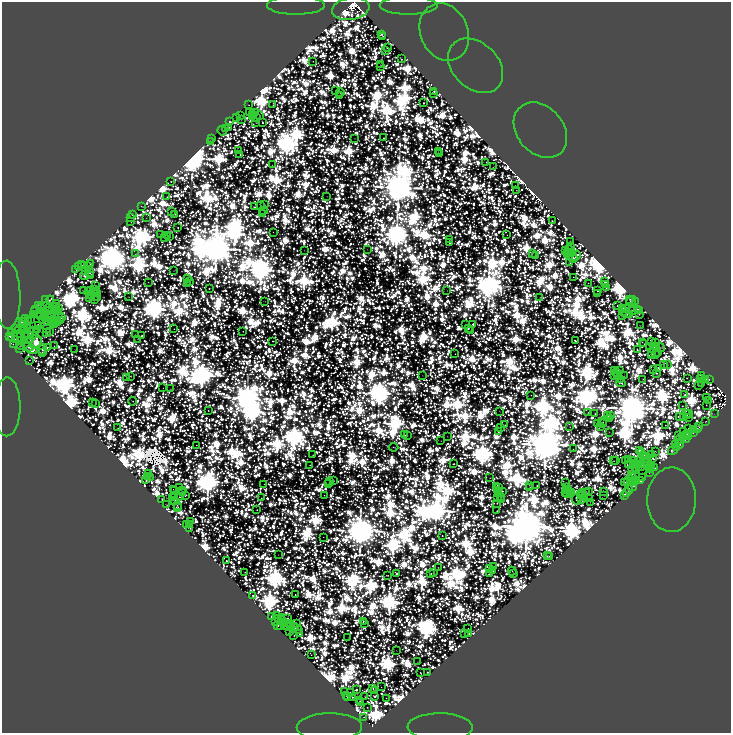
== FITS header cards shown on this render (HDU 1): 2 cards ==
NAXIS1  =                 1458
NAXIS2  =                 1462

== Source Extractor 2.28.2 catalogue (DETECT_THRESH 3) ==
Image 1458 x 1462 px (HDU 1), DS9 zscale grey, zoomed out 1/2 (1 PNG px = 2 x 2 image px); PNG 733 x 735 px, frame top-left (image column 2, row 1462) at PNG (2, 2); each listed source drawn as its Kron ellipse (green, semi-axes under 4 px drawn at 4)
Background 11.7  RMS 8.3e-04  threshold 0.00248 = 3 sigma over >= 5 px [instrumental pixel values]
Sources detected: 924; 361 cannot appear on this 1/2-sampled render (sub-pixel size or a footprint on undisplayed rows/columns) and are neither listed nor drawn; of the other 563, the 500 brightest by FLUX_AUTO listed and drawn (63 fainter detections omitted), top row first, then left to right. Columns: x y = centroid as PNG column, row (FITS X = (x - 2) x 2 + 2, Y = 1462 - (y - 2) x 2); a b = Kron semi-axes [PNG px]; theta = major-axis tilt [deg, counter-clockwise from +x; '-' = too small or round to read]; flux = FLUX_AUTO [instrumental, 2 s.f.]
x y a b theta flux
296 5 29 9 0 170
409 5 29 9 0 120
351 9 19 11 10 180000
444 32 29 24 -66 34
381 34 3 2 - 430
383 37 3 2 - 860
387 47 2 2 - 880
385 50 3 2 - 340
401 59 4 2 - 420
313 61 2 2 - 120
380 65 2 2 - 69
475 66 31 23 -44 35
381 67 2 1 - 53
336 91 2 2 - 130
434 91 3 2 - 200
340 92 4 2 - 810
433 94 2 1 - 41
339 96 2 2 - 190
423 103 2 2 - 690
273 104 3 1 - 120
248 105 2 1 - 82
250 113 2 2 - 360
255 113 2 1 - 110
252 114 2 2 - 840
240 116 2 1 - 56
259 116 3 1 - 37
237 117 2 2 - 390
253 117 2 2 - 360
256 118 3 1 - 85
241 120 2 1 - 62
230 122 3 3 - 870
262 122 3 2 - 700
256 123 2 1 - 45
225 128 3 2 - 1900
228 128 2 2 - 140
540 130 31 23 -49 29
222 131 5 2 - 32
212 138 2 2 - 470
354 138 3 2 - 65
384 138 3 2 - 330
210 141 3 1 - 150
238 151 2 1 - 140
438 152 2 1 - 62
439 154 2 2 - 130
240 155 2 1 - 130
486 162 2 1 - 140
272 165 2 1 - 41
493 167 3 1 - 27
171 181 2 2 - 210
515 186 2 2 - 330
516 190 2 2 - 150
327 196 2 1 - 43
167 197 2 1 - 90
264 205 3 3 - 910
141 206 2 1 - 200
261 206 3 2 - 210
254 207 3 2 - 440
263 210 3 2 - 360
171 211 2 2 - 140
262 213 2 2 - 33
175 214 2 2 - 550
132 215 2 2 - 320
131 218 2 2 - 370
146 218 2 1 - 28
131 221 2 1 - 130
552 221 2 2 - 210
178 227 3 2 - 360
273 232 2 1 - 50
161 235 2 2 - 320
507 235 2 1 - 70
167 236 2 2 - 230
165 237 3 2 - 430
170 237 2 2 - 100
449 240 2 2 - 150
570 241 3 2 - 180
450 243 3 2 - 620
571 247 2 1 - 70
367 249 2 1 - 55
570 249 2 1 - 57
304 250 2 1 - 52
565 250 2 2 - 1000
567 252 2 2 - 1700
571 252 3 2 - 120
533 253 2 1 - 34
135 254 3 1 - 52
568 255 3 2 - 840
535 256 3 1 - 37
576 256 5 3 - 2000
573 258 4 2 - 1000
569 263 3 1 - 95
90 264 3 2 - 330
82 265 2 1 - 29
79 266 2 2 - 460
85 266 2 2 - 340
89 266 2 2 - 120
76 269 2 1 - 220
85 271 3 2 - 460
174 271 2 1 - 49
90 273 2 1 - 76
84 275 4 2 - 780
91 275 2 2 - 310
573 277 2 1 - 150
187 279 2 2 - 660
189 281 2 2 - 52
148 282 2 1 - 63
605 282 3 2 - 1900
588 283 2 1 - 89
188 284 3 2 - 170
95 285 2 2 - 290
606 285 2 2 - 750
209 288 2 2 - 420
606 288 3 2 - 360
94 289 2 2 - 67
84 290 2 1 - 69
91 290 2 1 - 44
447 290 2 1 - 57
96 291 2 2 - 290
598 291 2 2 - 570
88 292 2 2 - 160
98 293 2 2 - 390
597 293 2 1 - 32
7 295 34 13 -89 58
90 295 3 2 - 240
92 295 2 2 - 320
96 296 2 1 - 26
98 297 2 1 - 25
128 297 2 1 - 72
540 297 2 2 - 100
45 299 2 1 - 31
89 299 2 2 - 540
94 299 2 2 - 86
630 299 4 2 - 350
50 300 4 2 - 400
265 301 2 1 - 41
631 301 5 3 - 750
635 301 2 2 - 53
57 304 3 2 - 480
38 305 2 1 - 41
45 306 2 1 - 29
56 306 2 2 - 250
618 306 4 2 - 630
54 307 2 2 - 160
40 308 2 1 - 68
49 308 2 2 - 71
58 308 2 1 - 29
36 309 2 1 - 150
622 309 4 2 - 810
626 309 2 2 - 320
637 309 2 2 - 460
52 310 2 1 - 75
631 310 3 2 - 330
639 310 3 2 - 260
49 311 3 2 - 640
34 312 2 2 - 260
57 312 2 1 - 130
624 312 2 2 - 150
34 314 2 1 - 170
41 314 3 2 - 980
59 314 2 1 - 76
627 314 3 2 - 1400
639 314 2 2 - 350
51 315 2 2 - 270
629 315 2 2 - 180
41 316 2 1 - 220
622 316 3 2 - 250
44 317 2 1 - 46
62 317 4 3 - 980
25 318 3 2 - 620
47 318 2 1 - 180
54 319 2 1 - 58
30 320 2 1 - 31
42 320 2 1 - 59
56 320 2 2 - 100
22 321 3 2 - 320
47 321 4 2 - 420
60 321 2 1 - 72
25 322 5 4 - 2600
28 322 2 2 - 450
52 323 3 2 - 2700
57 323 2 2 - 120
466 324 2 2 - 260
473 324 3 2 - 1200
38 325 3 2 - 1600
55 325 3 2 - 500
640 325 2 1 - 59
24 327 3 2 - 200
28 328 2 2 - 250
468 328 3 2 - 1200
15 329 2 1 - 71
47 329 2 1 - 99
174 329 2 2 - 170
18 330 2 2 - 330
24 330 3 2 - 350
38 330 2 1 - 85
471 330 2 2 - 110
50 331 2 2 - 180
243 331 2 2 - 170
12 332 3 2 - 550
33 332 6 2 -9 760
20 333 2 1 - 75
29 333 7 2 46 1200
46 333 2 2 - 240
135 334 2 1 - 54
10 336 2 2 - 750
33 336 2 1 - 50
141 336 4 2 - 680
24 337 2 2 - 860
12 338 2 2 - 570
15 339 2 2 - 250
31 339 3 2 - 3400
138 339 2 1 - 29
24 340 3 3 - 1200
20 341 2 2 - 270
273 341 2 2 - 320
575 341 3 2 - 650
651 341 4 2 - 960
36 342 7 4 48 29000
642 342 2 2 - 170
656 343 3 2 - 890
13 344 2 2 - 180
644 344 2 1 - 53
21 346 4 1 - 110
54 346 2 1 - 95
649 346 2 1 - 53
28 347 6 2 -30 1400
47 347 2 2 - 310
654 347 2 2 - 1900
656 347 2 1 - 140
660 348 4 2 - 63
20 349 2 2 - 70
32 349 6 4 -21 5800
42 349 5 2 - 960
637 349 2 2 - 370
75 350 2 1 - 30
43 353 3 2 - 7700
658 353 2 1 - 34
455 354 2 2 - 220
652 354 3 1 - 82
655 355 3 2 - 270
652 356 2 2 - 140
29 360 2 1 - 120
663 364 2 2 - 290
668 365 2 1 - 32
658 368 3 2 - 790
654 369 2 1 - 77
615 370 2 2 - 230
619 371 4 2 - 1400
616 372 2 1 - 150
657 373 3 2 - 370
422 375 2 1 - 30
615 375 3 2 - 330
701 375 2 2 - 840
131 376 2 2 - 190
618 376 2 1 - 130
624 376 3 1 - 43
127 378 2 2 - 41
687 378 2 2 - 53
701 378 2 1 - 120
620 379 2 2 - 150
643 379 2 1 - 110
709 379 2 2 - 310
706 380 3 2 - 5100
621 383 4 3 - 300
701 384 2 1 - 120
699 385 2 1 - 38
163 388 2 1 - 55
170 389 2 1 - 52
531 395 2 1 - 93
685 395 2 2 - 440
706 397 2 1 - 220
132 401 4 2 - 260
708 401 2 1 - 100
92 402 2 2 - 140
95 404 2 2 - 94
706 405 2 1 - 71
682 406 2 2 - 210
7 407 29 13 89 190
208 410 2 2 - 220
499 411 2 1 - 43
588 413 2 1 - 42
689 413 2 1 - 130
595 414 2 1 - 100
687 414 4 2 - 120
715 414 2 1 - 76
608 415 2 2 - 410
610 415 2 1 - 130
679 416 4 2 - 440
689 417 2 1 - 24
609 418 3 2 - 130
683 418 3 1 - 32
603 422 2 1 - 160
706 422 2 2 - 190
597 423 2 1 - 66
603 424 2 1 - 75
505 425 2 2 - 300
665 425 2 1 - 160
601 426 2 2 - 180
570 427 2 1 - 91
699 427 4 1 - 190
117 428 2 1 - 82
500 428 2 1 - 77
689 429 2 2 - 340
697 429 2 2 - 1000
693 430 3 2 - 770
684 431 2 1 - 170
499 432 2 1 - 120
609 432 2 1 - 26
688 433 2 2 - 640
693 433 2 1 - 260
405 435 2 2 - 180
407 435 2 2 - 170
686 435 2 2 - 780
447 436 2 2 - 86
679 436 4 2 - 160
689 436 2 2 - 570
682 437 2 2 - 380
686 439 4 2 - 1900
680 440 2 2 - 770
441 441 2 1 - 62
675 444 3 2 - 570
196 445 2 2 - 150
679 445 4 2 - 960
394 447 5 2 - 230
677 448 2 2 - 340
573 449 2 1 - 78
639 450 3 2 - 1000
673 450 5 3 - 2600
655 451 2 1 - 40
642 453 2 1 - 140
313 455 3 2 - 180
644 455 2 2 - 210
651 455 4 3 - 1300
646 456 2 2 - 960
644 458 5 2 - 490
653 459 3 2 - 660
616 460 2 1 - 84
628 460 2 1 - 73
641 460 2 2 - 410
614 461 2 2 - 150
625 461 3 2 - 580
632 461 3 2 - 650
647 461 2 1 - 150
644 463 5 2 - 400
454 464 2 2 - 500
630 464 5 2 - 1700
633 464 2 2 - 310
310 465 2 2 - 170
638 465 2 2 - 820
651 466 2 2 - 330
636 467 2 2 - 320
640 467 4 3 - 250
655 468 2 1 - 96
649 469 2 1 - 150
652 469 2 1 - 140
632 470 3 2 - 870
637 470 2 1 - 140
649 472 3 2 - 300
149 473 2 1 - 31
632 475 4 2 - 1300
148 477 3 2 - 190
150 477 3 2 - 150
632 477 2 2 - 640
490 478 2 1 - 84
642 478 2 1 - 130
631 479 2 2 - 300
333 480 4 2 - 94
146 481 2 2 - 280
635 481 4 2 - 460
640 481 2 1 - 190
330 482 2 2 - 85
566 482 2 1 - 33
625 482 3 2 - 460
628 482 5 2 - 930
633 482 2 2 - 270
264 484 2 1 - 98
328 484 2 2 - 150
529 485 2 2 - 52
497 486 4 2 - 150
537 486 2 2 - 230
180 487 3 2 - 190
499 487 2 1 - 90
530 487 2 1 - 83
632 487 5 3 - 300
566 488 2 2 - 260
173 489 2 1 - 31
568 489 2 1 - 240
629 489 4 3 - 690
175 491 3 2 - 790
182 491 2 1 - 92
498 491 2 1 - 90
502 491 2 2 - 350
569 491 2 2 - 810
588 491 2 2 - 230
603 491 2 1 - 76
566 492 2 1 - 53
583 492 3 2 - 120
183 493 2 1 - 89
499 493 2 2 - 200
572 493 3 1 - 150
586 493 3 2 - 300
626 493 3 2 - 410
568 494 5 2 - 210
581 494 2 2 - 260
175 495 2 1 - 120
186 495 3 2 - 360
604 495 2 2 - 190
625 495 2 2 - 2300
324 496 3 2 - 210
500 496 3 2 - 980
582 496 2 2 - 110
179 497 2 2 - 300
497 497 2 2 - 240
173 498 3 2 - 290
261 498 2 2 - 190
584 498 2 1 - 32
590 498 2 2 - 750
162 499 2 2 - 210
502 499 2 2 - 160
576 499 5 2 - 730
175 500 3 2 - 270
582 500 3 2 - 500
671 500 32 24 89 60
590 502 2 1 - 48
497 503 2 2 - 290
167 505 2 1 - 41
177 505 2 2 - 190
177 508 3 2 - 270
257 510 2 2 - 330
497 511 2 2 - 260
190 521 2 2 - 210
187 524 2 2 - 1100
190 525 3 2 - 55
190 528 4 2 - 130
442 536 2 2 - 360
323 537 2 1 - 78
278 555 2 1 - 29
547 556 2 2 - 100
550 556 3 2 - 310
226 561 2 2 - 620
493 566 3 2 - 180
438 567 2 2 - 120
490 568 2 1 - 49
493 570 3 2 - 280
512 571 4 1 - 240
245 572 2 2 - 150
433 572 2 1 - 26
431 573 2 2 - 360
489 573 4 2 - 570
513 573 2 2 - 220
396 574 4 3 - 1500
387 575 3 2 - 270
295 594 2 2 - 410
253 595 2 2 - 470
277 616 2 1 - 100
271 617 4 2 - 440
278 618 2 2 - 1500
282 618 2 2 - 92
287 618 2 2 - 650
282 620 2 2 - 230
276 621 2 2 - 270
363 621 3 2 - 510
364 623 2 2 - 300
289 624 3 2 - 470
296 624 2 2 - 130
278 625 3 2 - 520
281 626 4 2 - 230
286 626 2 2 - 560
293 626 2 2 - 220
290 627 2 1 - 110
468 628 2 1 - 38
297 629 6 2 -39 2200
290 632 3 2 - 2600
469 633 2 1 - 150
299 634 2 2 - 310
464 634 2 2 - 230
294 635 3 2 - 150
348 638 2 1 - 32
396 651 2 1 - 33
311 655 2 1 - 46
417 662 2 1 - 52
427 672 2 2 - 560
420 673 3 2 - 250
381 687 2 1 - 26
373 688 2 2 - 310
356 690 2 2 - 1900
344 691 2 2 - 580
375 691 3 2 - 640
350 693 3 2 - 100
346 696 3 1 - 44
375 696 3 2 - 1000
348 697 2 2 - 88
352 697 2 2 - 530
365 697 3 1 - 58
386 698 2 1 - 120
360 701 2 2 - 320
361 703 2 1 - 75
367 707 2 2 - 170
364 717 2 2 - 82
329 727 32 13 1 340
440 727 32 13 -1 270
At the frame edge (FLAGS 8, measured only in part): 7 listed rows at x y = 296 5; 409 5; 351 9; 7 295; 7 407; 329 727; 440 727
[63 fainter detections neither listed nor drawn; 361 sub-pixel or undisplayed-footprint detections neither listed nor drawn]